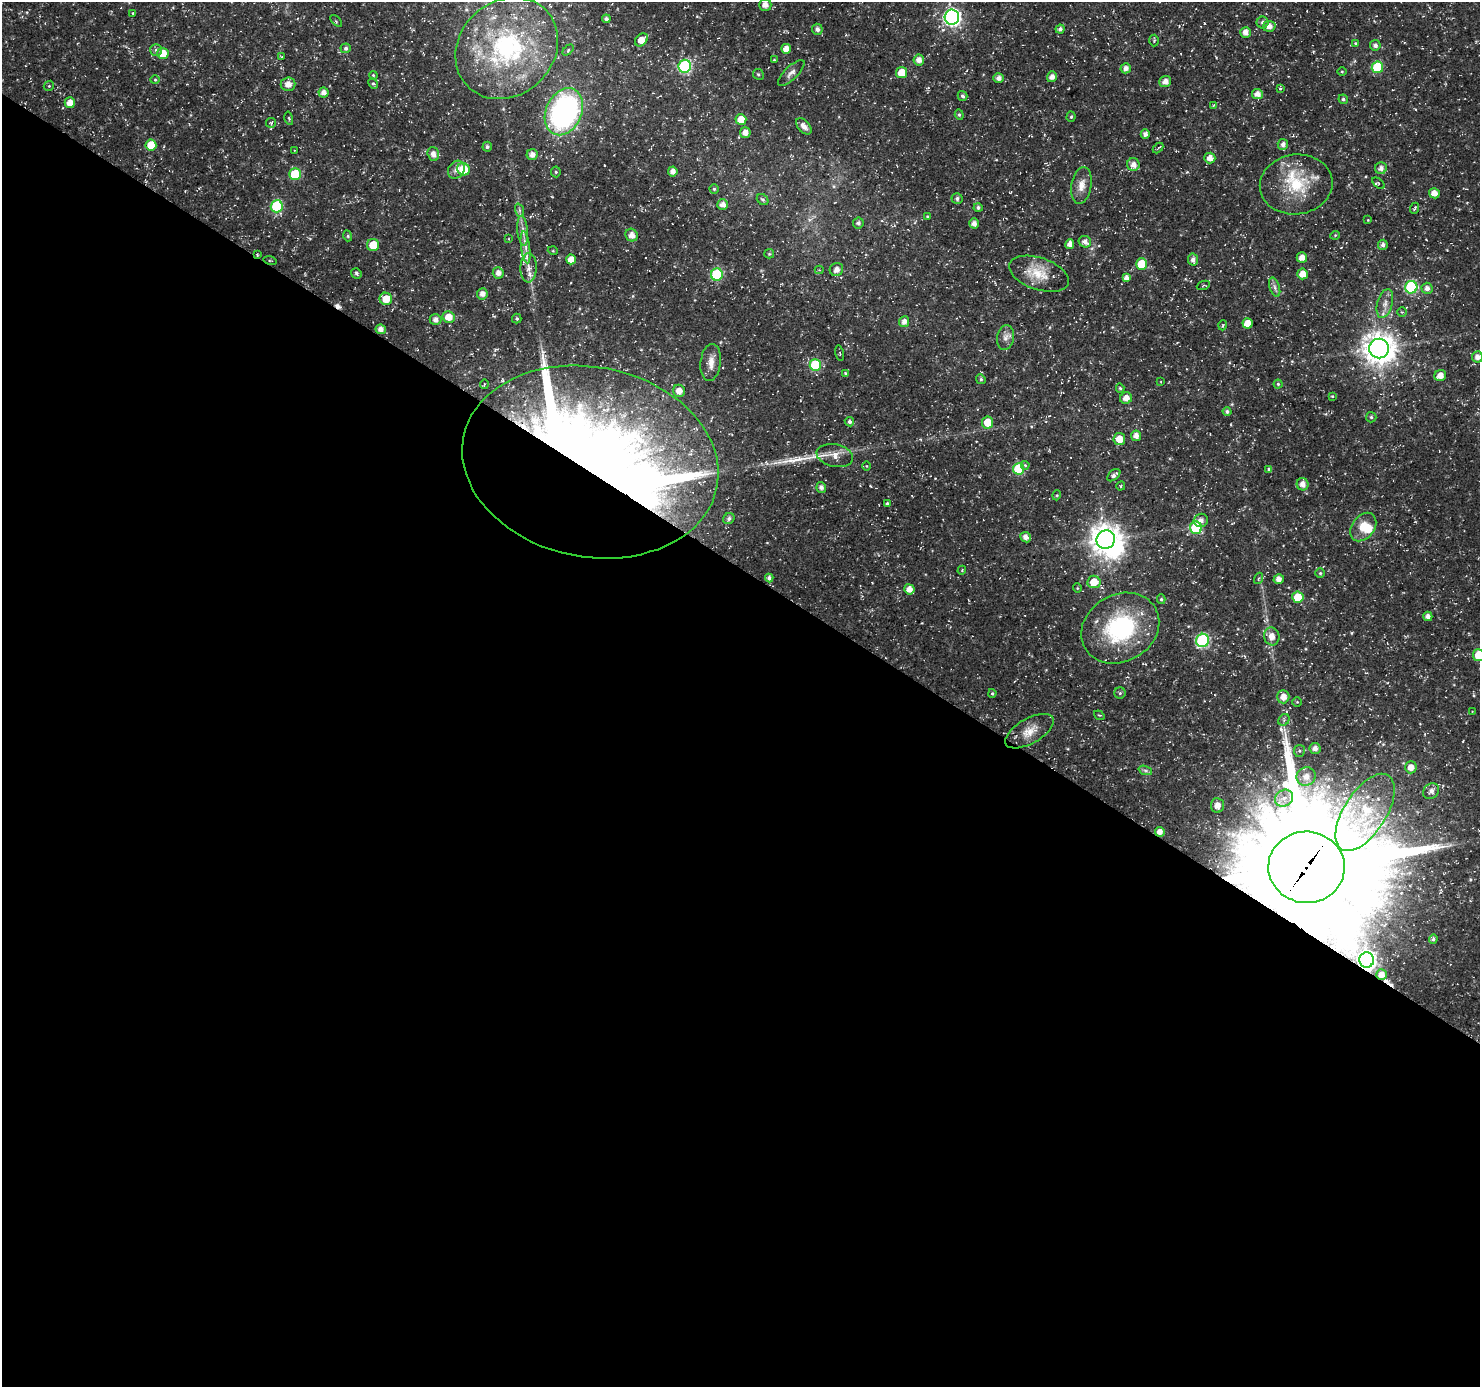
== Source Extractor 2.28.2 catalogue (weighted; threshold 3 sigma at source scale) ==
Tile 14 of 4 x 4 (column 2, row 4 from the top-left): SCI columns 1483-2960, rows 188-1572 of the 5925 x 5983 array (HDU 1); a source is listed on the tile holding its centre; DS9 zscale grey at full resolution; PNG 1482 x 1389 px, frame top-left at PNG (2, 2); each listed source drawn as its Kron ellipse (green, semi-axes under 4 px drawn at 4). Shown black and unused: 59% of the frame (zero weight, under 3 of 5 exposures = <1% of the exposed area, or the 3 px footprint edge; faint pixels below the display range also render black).
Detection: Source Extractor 2.28.2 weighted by HDU 2 'WHT'; one run over the whole footprint, this tile lists its part. Background 0.0184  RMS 0.002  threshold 0.00906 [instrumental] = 3 sigma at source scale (4.5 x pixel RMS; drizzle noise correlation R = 1.50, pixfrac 1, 0.0396/0.0396 arcsec/px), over >= 5 px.
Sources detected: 215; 4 inside a brighter object's white glare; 4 cosmic-ray / hot-pixel residue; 1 long thin detection or spike segment (spike, bleed or trail) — neither listed nor drawn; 2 inside a brighter listed object's ellipse — not listed separately; the other 204 listed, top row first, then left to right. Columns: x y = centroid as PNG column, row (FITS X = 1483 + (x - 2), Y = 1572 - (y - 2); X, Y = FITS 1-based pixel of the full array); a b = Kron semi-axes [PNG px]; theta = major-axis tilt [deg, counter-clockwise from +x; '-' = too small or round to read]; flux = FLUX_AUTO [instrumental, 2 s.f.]
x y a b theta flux
765 5 6 6 - 1.2
133 13 4 3 - 0.16
952 17 7 7 - 62
606 19 4 4 - 0.6
336 21 7 2 -45 0.23
1263 22 6 6 - 0.61
1269 26 6 5 - 1.1
817 29 5 5 - 0.8
1060 29 4 4 - 0.68
1245 32 5 5 - 1.3
641 40 7 5 43 2.5
1154 40 6 5 - 0.25
1355 43 4 4 - 0.21
1375 45 5 5 - 0.73
346 48 5 5 - 0.54
507 48 55 47 44 35
786 49 5 5 - 1.8
156 50 6 6 - 0.51
568 50 6 4 46 0.3
163 54 5 5 - 3.4
282 57 3 3 - 0.18
774 60 4 3 - 0.18
919 60 5 5 - 1.3
685 66 6 6 - 23
1377 67 6 5 - 11
1126 68 5 5 - 1.1
1342 72 4 3 - 0.19
791 73 17 6 44 1.1
902 73 5 5 - 3.7
758 74 5 5 - 0.34
373 75 4 3 - 0.21
1052 77 5 5 - 1.3
998 78 5 5 - 1
155 80 4 4 - 0.24
1165 81 6 5 - 1.4
288 84 7 7 - 1.5
373 84 5 4 - 0.33
49 86 5 4 - 0.26
1280 89 4 3 - 0.33
324 92 5 5 - 1.1
1257 94 5 5 - 1.4
963 96 5 4 - 0.5
1343 99 5 4 - 0.42
70 103 5 5 - 2.2
1214 105 4 3 - 0.17
564 112 24 18 65 50
959 115 5 4 - 0.32
1071 117 5 4 - 0.3
289 118 7 3 -77 0.2
741 119 5 5 - 3.3
271 123 5 5 - 0.27
804 126 9 6 -49 1.1
745 133 5 5 - 1.4
1145 134 5 4 - 0.85
1283 144 5 5 - 0.98
151 145 5 5 - 3.7
487 147 5 5 - 0.4
1158 148 6 3 46 0.28
295 150 3 2 - 0.12
433 154 7 5 -73 1.4
532 155 5 5 - 1.1
1210 158 5 5 - 1.5
1133 165 6 6 - 1.3
1381 168 6 5 - 0.98
463 169 6 6 - 4.9
456 170 9 8 - 1.2
673 171 5 4 - 1.2
556 172 5 5 - 0.31
295 174 6 6 - 9.8
1378 183 7 4 -40 0.29
1296 184 36 30 7 11
1081 185 19 10 81 2.2
714 189 4 4 - 0.3
1434 193 5 5 - 1.5
957 198 5 5 - 0.51
763 200 6 5 - 0.43
723 205 5 5 - 1.2
277 206 6 6 - 15
978 207 4 4 - 0.49
1415 208 5 3 - 0.29
519 210 7 4 -72 0.46
927 216 4 3 - 0.17
1368 220 3 3 - 0.15
858 223 5 5 - 0.5
974 223 5 5 - 1.1
523 231 15 5 -85 1.3
632 235 6 6 - 1.4
1335 235 4 4 - 0.21
348 236 5 3 - 0.24
509 239 4 2 - 0.13
1085 242 6 5 - 1
1070 244 5 4 - 1.3
373 245 6 6 - 3.6
1383 245 5 5 - 0.74
525 247 16 4 -82 1.4
553 251 5 3 - 0.19
257 254 3 3 - 0.23
769 254 5 4 - 0.26
1302 258 5 5 - 1.4
571 259 5 5 - 2
1193 260 6 5 - 0.96
270 261 7 3 -13 0.19
1141 264 5 5 - 5.4
529 268 14 8 87 1.6
836 269 7 6 - 0.99
819 270 4 4 - 0.2
356 273 5 5 - 0.4
498 273 6 5 - 1.2
1039 274 31 16 -19 5
1303 274 5 5 - 2.3
717 275 6 6 - 16
1126 278 4 4 - 1.1
1203 285 7 2 22 0.17
1275 287 10 5 -72 0.7
1411 287 6 6 - 20
1427 288 5 5 - 0.99
482 294 5 5 - 1.3
386 299 6 6 - 3.3
1385 304 15 7 75 1.5
1402 312 5 4 - 0.26
448 317 6 6 - 2.5
435 319 6 5 - 0.94
517 319 5 5 - 0.38
904 322 5 5 - 1.2
1248 323 5 5 - 3
1223 325 5 3 - 0.2
381 329 5 4 - 1.3
1006 337 12 8 80 1.2
1379 348 10 10 - 310
840 353 8 3 -77 0.24
1477 357 6 5 - 1.1
711 362 19 10 83 2.1
815 365 6 5 - 11
846 373 4 3 - 0.27
1440 376 6 5 - 1.8
981 379 5 4 - 0.35
1161 382 3 2 - 0.13
484 384 5 2 - 0.15
1278 384 4 4 - 0.29
1120 388 5 4 - 0.29
679 391 6 6 - 1.8
1332 396 4 3 - 0.2
1126 398 6 5 - 1.6
1227 411 4 4 - 0.55
1371 417 5 5 - 0.35
849 422 5 4 - 0.55
987 422 6 5 - 3.1
1136 436 5 5 - 1.3
1119 439 6 6 - 2.6
835 456 18 11 -12 2.3
590 462 129 95 -11 250
1025 465 4 4 - 0.32
866 466 5 3 - 0.17
1019 469 6 5 - 11
1269 469 4 3 - 0.39
1114 475 8 5 41 0.68
1303 484 6 6 - 1.4
1121 486 4 3 - 0.25
821 487 6 4 -77 0.9
1057 495 5 3 - 0.19
887 504 4 3 - 0.33
729 519 6 5 - 0.58
1201 520 7 6 - 1.1
1363 527 16 11 53 3.3
1196 528 6 6 - 11
1026 537 5 5 - 1.2
1106 539 9 9 - 290
962 570 4 3 - 0.17
1320 573 4 4 - 0.28
769 578 4 4 - 0.66
1258 578 6 3 71 0.23
1279 579 5 4 - 1.3
1094 582 6 6 - 3.2
1077 588 5 4 - 0.22
909 589 5 5 - 1.6
1298 597 5 5 - 4.8
1161 599 5 4 - 0.31
1428 616 5 4 - 0.86
1120 628 41 33 30 23
1272 636 9 7 -73 1.6
1202 640 7 6 - 24
1479 655 6 6 - 4.9
992 693 4 3 - 0.28
1120 693 5 5 - 0.36
1283 697 7 6 - 1.8
1297 702 4 4 - 0.22
1472 711 2 2 - 0.12
1099 715 5 4 - 0.25
1284 720 6 5 - 0.42
1029 731 27 12 30 3.3
1315 749 5 5 - 1.1
1299 751 6 5 - 0.38
1411 767 6 6 - 1.7
1145 770 7 4 -19 0.5
1306 777 9 9 - 1.9
1431 791 9 7 40 1.1
1284 798 9 8 - 1.6
1217 805 7 6 - 1.6
1365 812 44 21 57 12
1160 832 5 4 - 1.4
1306 867 38 35 -4 7000
1433 939 5 4 - 0.44
1367 960 8 7 - 79
1382 975 5 5 - 1.4
Overlapping masked pixels (flux is a lower limit): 6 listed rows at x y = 257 254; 590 462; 1160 832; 1306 867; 1367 960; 1382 975
Isophote crosses this tile's border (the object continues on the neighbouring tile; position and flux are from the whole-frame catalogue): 2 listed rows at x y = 1477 357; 1479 655